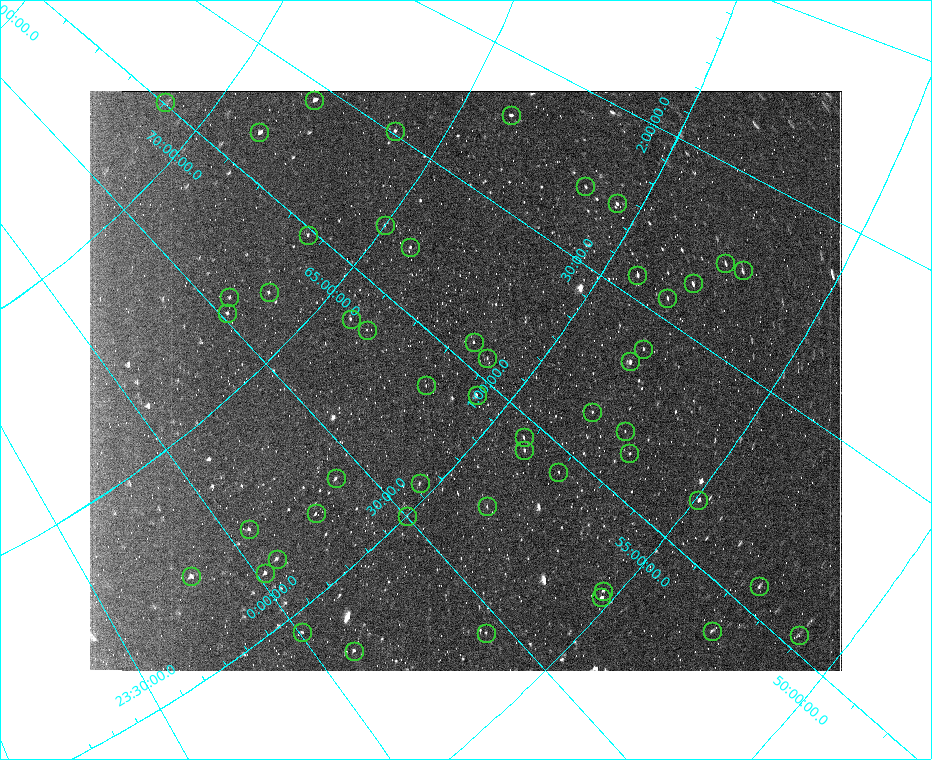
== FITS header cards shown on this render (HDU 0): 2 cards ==
NAXIS1  =                  752
NAXIS2  =                  580

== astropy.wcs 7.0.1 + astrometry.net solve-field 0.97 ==
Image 752 x 580 px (HDU 0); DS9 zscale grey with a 90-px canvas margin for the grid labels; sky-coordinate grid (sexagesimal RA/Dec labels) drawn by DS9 from the SOLVED WCS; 50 Tycho-2 reference stars matched to detected sources circled (green)
Header WCS: none
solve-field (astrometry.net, Tycho-2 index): SOLVED blind (the file carries no WCS)
Solved WCS: RA---TAN-SIP/DEC--TAN-SIP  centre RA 00:57:24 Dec +61:09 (14.35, +61.15 deg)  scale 89 x 85.7 arcsec/px (non-square pixels)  FOV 1115.0' x 828.6'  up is +50 deg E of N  parity flipped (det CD > 0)
(file carries no celestial WCS; the grid is the blind solution)
Tycho-2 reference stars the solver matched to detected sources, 50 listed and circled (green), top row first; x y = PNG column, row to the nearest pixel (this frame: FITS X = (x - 90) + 1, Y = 580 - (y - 91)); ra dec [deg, ICRS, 3 dp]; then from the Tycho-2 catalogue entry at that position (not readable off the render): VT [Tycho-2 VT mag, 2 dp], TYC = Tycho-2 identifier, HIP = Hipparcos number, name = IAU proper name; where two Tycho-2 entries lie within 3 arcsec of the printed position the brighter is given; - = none
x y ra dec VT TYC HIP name
314 100 21.483 +68.130 4.84 4297-1685-1 6692 -
165 102 15.129 +70.983 6.42 4300-1201-1 4709 -
511 115 26.937 +63.853 5.71 4040-2023-1 8362 -
395 131 22.717 +66.098 6.15 4043-207-1 7050 -
259 132 17.664 +68.779 5.30 4296-1459-1 5518 -
585 186 25.743 +61.421 6.32 4032-883-1 8020 -
617 203 25.832 +60.551 5.77 4032-1676-1 8046 -
385 225 17.923 +65.019 5.55 4038-1990-1 5589 -
308 235 14.629 +66.352 5.97 4029-725-1 4572 -
410 247 17.857 +64.203 5.54 4038-1991-1 5566 -
725 263 26.075 +57.537 6.29 3679-2209-1 8115 -
743 270 26.192 +57.089 6.24 3679-2248-1 8148 -
637 275 23.483 +59.232 4.79 3683-2185-1 7294 -
693 283 24.532 +57.978 5.70 3679-2303-1 7617 -
269 292 10.514 +66.148 5.94 4028-1204-1 3299 -
229 297 8.604 +66.750 6.46 4028-635-1 2707 -
667 298 23.357 +58.327 5.88 3683-2186-1 7251 -
227 313 7.855 +66.520 6.15 4027-556-1 2474 -
351 319 12.682 +64.248 5.42 4024-2330-1 3951 -
367 330 12.858 +63.781 6.97 4025-1934-1 4006 -
474 342 16.081 +61.580 5.90 4017-228-1 5021 -
643 349 20.839 +58.143 6.40 3682-2261-1 6486 -
487 358 15.904 +61.075 6.06 4017-1067-1 4962 -
630 361 20.020 +58.232 5.07 3682-2389-1 6242 -
426 385 12.818 +61.805 6.28 4016-534-1 3988 -
477 395 14.177 +60.717 2.17 4017-2319-1 4427 -
592 412 17.139 +58.263 5.76 3681-1092-1 5361 -
625 431 17.396 +57.350 6.70 3677-68-1 5440 -
524 437 14.166 +59.181 4.73 3680-1839-1 4422 Castula
524 450 13.751 +58.973 4.96 3680-1840-1 4292 -
629 453 16.751 +56.935 6.54 3677-309-1 5240 -
558 472 14.054 +57.997 6.35 3676-2885-1 4383 -
336 478 6.198 +61.831 5.38 4015-3523-1 1960 -
420 483 9.114 +60.326 5.82 4016-1409-1 2876 -
698 500 17.068 +54.920 5.23 3673-1929-1 5336 -
487 506 10.629 +58.753 6.17 3667-1046-1 3334 -
316 513 4.238 +61.533 5.84 4014-3302-1 1354 -
407 516 7.583 +59.978 5.93 3666-1063-1 2377 -
249 529 1.057 +62.288 5.92 4018-3891-1 330 -
277 559 1.276 +61.314 5.78 4014-3303-1 418 -
265 573 0.404 +61.223 5.61 4014-3304-1 124 -
191 576 357.209 +62.214 5.66 4285-3744-1 117447 -
759 586 16.010 +52.502 6.15 3668-2149-1 4998 -
603 591 11.563 +55.305 6.53 3659-762-1 3611 -
601 597 11.322 +55.221 5.41 3659-2174-1 3544 -
712 631 13.448 +52.689 6.33 3668-795-1 4212 -
302 632 0.129 +59.560 6.29 3664-1984-1 43 -
486 633 6.664 +56.641 6.58 3661-324-1 2101 -
799 635 15.577 +51.035 6.49 3275-1733-1 4844 -
354 651 1.566 +58.437 6.42 3664-1986-1 518 -